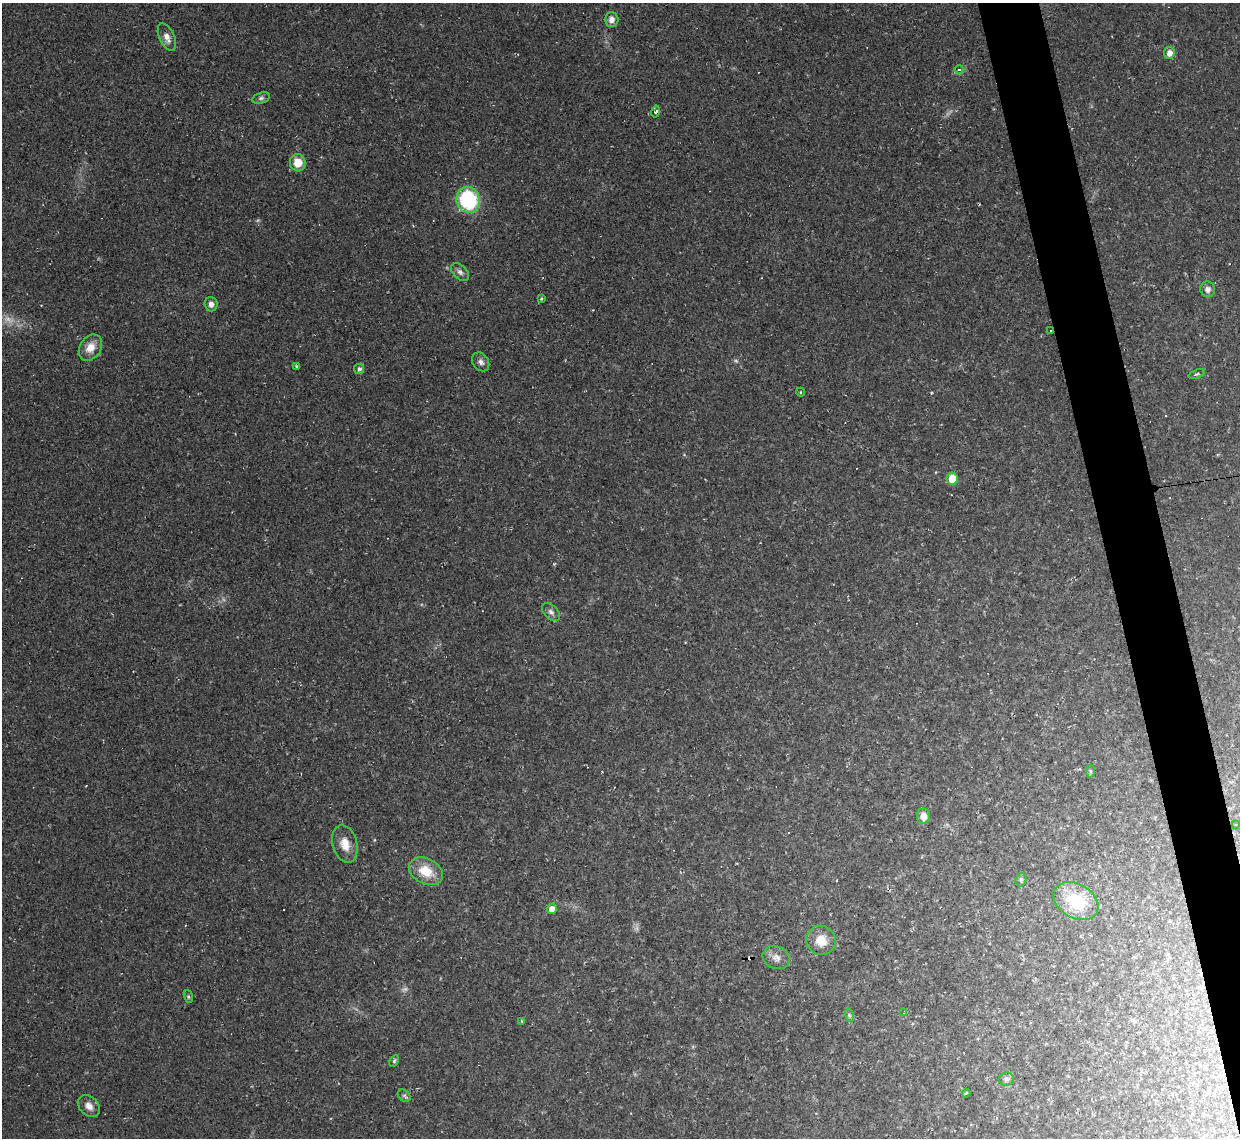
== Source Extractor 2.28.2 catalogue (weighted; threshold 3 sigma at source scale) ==
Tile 6 of 4 x 4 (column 2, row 2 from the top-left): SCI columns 1239-2476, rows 2411-3546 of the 4953 x 4933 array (HDU 1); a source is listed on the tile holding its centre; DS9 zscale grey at full resolution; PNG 1242 x 1140 px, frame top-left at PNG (2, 3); each listed source drawn as its Kron ellipse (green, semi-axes under 4 px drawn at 4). Shown black and unused: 4% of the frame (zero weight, under 2 of 3 exposures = <1% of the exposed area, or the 3 px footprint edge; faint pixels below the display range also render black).
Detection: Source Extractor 2.28.2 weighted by HDU 2 'WHT'; one run over the whole footprint, this tile lists its part. Background 0.0341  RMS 0.0064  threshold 0.0287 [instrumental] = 3 sigma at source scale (4.5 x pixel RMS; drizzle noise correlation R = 1.50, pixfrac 1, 0.05/0.05 arcsec/px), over >= 5 px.
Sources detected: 54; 4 too faint to see at this stretch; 10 cosmic-ray / hot-pixel residue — neither listed nor drawn; the other 40 listed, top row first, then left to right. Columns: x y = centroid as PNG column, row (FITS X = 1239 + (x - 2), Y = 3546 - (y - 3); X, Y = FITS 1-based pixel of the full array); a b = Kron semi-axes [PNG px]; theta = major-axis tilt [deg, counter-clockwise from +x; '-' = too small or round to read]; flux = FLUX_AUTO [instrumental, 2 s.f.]
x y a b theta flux
611 19 7 7 - 3.5
167 37 15 7 -65 4.2
1169 53 6 5 - 4.3
959 69 4 3 - 1.1
261 98 9 5 16 1.6
656 112 6 3 78 1
298 163 8 8 - 9.7
468 200 13 11 -71 55
460 272 11 6 -44 2.5
1208 289 8 7 - 2.8
541 299 4 3 - 0.6
211 304 7 6 - 3
1051 330 3 3 - 7.9
90 348 14 10 57 7.7
481 362 10 7 -55 2.6
296 366 4 4 - 0.81
359 369 5 5 - 1.8
1196 374 8 3 22 0.97
800 392 4 3 - 0.56
952 479 6 5 - 12
551 612 11 6 -45 2.4
1090 771 6 4 -88 0.91
923 816 7 6 - 5.4
1235 825 3 2 - 0.7
345 844 19 12 -74 8.5
426 871 18 12 -26 15
1021 880 7 5 70 1.1
1076 901 24 17 -30 31
552 909 5 5 - 4.7
821 940 15 14 - 10
776 958 14 11 -21 4.8
188 997 6 4 -71 0.89
904 1013 3 3 - 0.49
849 1015 7 4 -71 1.1
521 1021 4 2 - 0.56
394 1061 6 4 60 1.1
1006 1079 7 6 - 2
966 1093 4 3 - 0.71
404 1096 7 5 -40 1.2
89 1106 12 9 -45 4.8
Overlapping masked pixels (flux is a lower limit): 1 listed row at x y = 1051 330